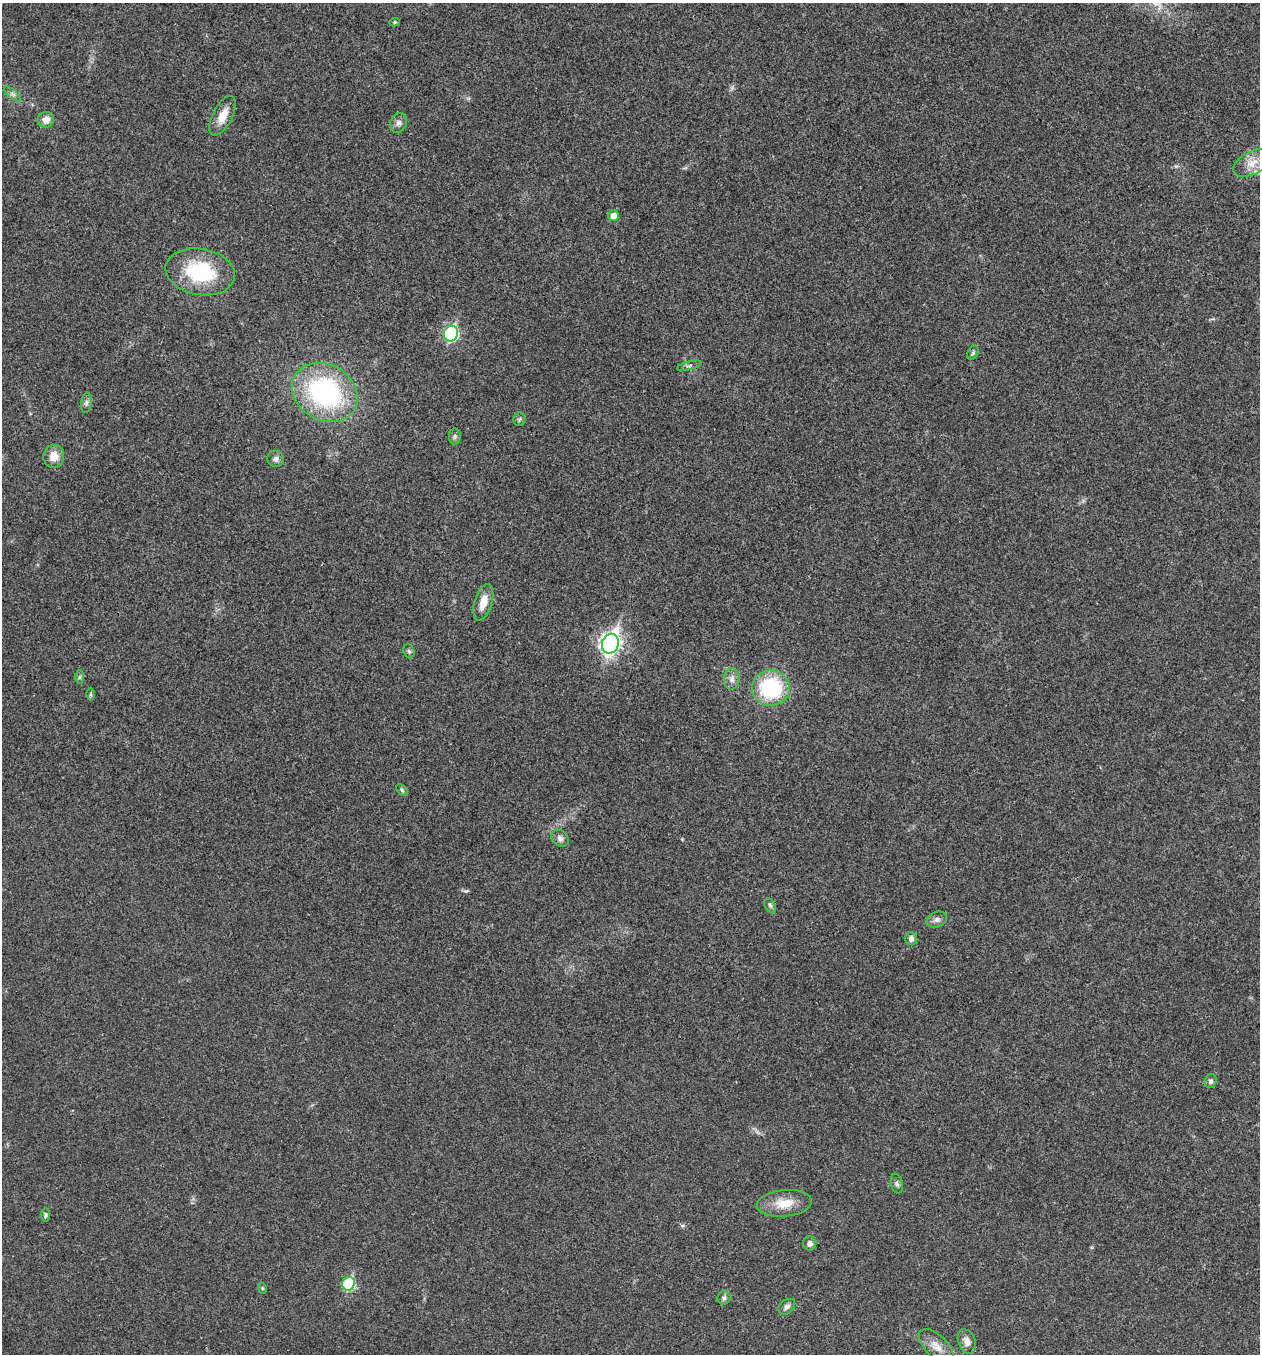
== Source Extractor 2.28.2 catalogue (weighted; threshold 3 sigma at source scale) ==
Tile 6 of 4 x 4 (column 2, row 2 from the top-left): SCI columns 1394-2651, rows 2712-4063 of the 5434 x 5419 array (HDU 1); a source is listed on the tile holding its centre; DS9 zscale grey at full resolution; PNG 1262 x 1356 px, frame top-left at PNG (2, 3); each listed source drawn as its Kron ellipse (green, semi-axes under 4 px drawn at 4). Shown black and unused: <1% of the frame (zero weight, under 3 of 4 exposures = <1% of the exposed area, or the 3 px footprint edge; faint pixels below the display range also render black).
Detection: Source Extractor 2.28.2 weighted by HDU 2 'WHT'; one run over the whole footprint, this tile lists its part. Background 0.0237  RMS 0.0041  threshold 0.0183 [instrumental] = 3 sigma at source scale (4.5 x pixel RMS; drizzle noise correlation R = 1.50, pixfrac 1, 0.05/0.05 arcsec/px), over >= 5 px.
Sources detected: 40; all 40 listed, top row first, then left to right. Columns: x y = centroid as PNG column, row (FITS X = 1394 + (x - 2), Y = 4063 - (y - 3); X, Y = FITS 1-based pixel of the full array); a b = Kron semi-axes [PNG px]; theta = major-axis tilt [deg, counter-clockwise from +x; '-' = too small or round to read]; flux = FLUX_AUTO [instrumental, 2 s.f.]
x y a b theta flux
395 22 5 4 - 0.65
13 94 10 3 -40 0.82
223 116 21 10 63 5.8
46 120 8 8 - 3.5
398 123 10 8 63 1.6
1252 163 20 11 26 5.7
614 216 5 5 - 3.7
200 272 35 23 -10 28
451 334 8 7 - 51
973 353 7 5 63 0.81
689 366 12 3 15 0.81
325 392 34 28 -31 62
86 403 10 5 83 1.2
519 419 7 6 - 0.81
455 436 8 6 -90 0.93
54 456 11 10 - 5.1
276 459 8 8 - 1.6
483 602 19 8 73 5.5
610 644 10 8 70 190
409 651 7 5 -68 0.86
80 677 6 4 89 0.68
732 679 10 8 87 2.2
771 688 19 17 -2 32
91 694 6 4 -89 0.54
402 790 7 4 -47 0.71
560 838 9 7 -42 1.6
770 905 8 5 -62 0.95
937 919 10 7 20 1.7
911 939 6 6 - 2
1210 1081 7 6 - 1.1
897 1184 10 6 -77 1.1
784 1203 28 13 5 7.7
46 1215 7 4 90 0.66
810 1243 7 6 - 1.7
348 1284 7 6 - 27
262 1288 6 3 -71 0.48
724 1298 6 6 - 1
787 1307 9 6 40 1.5
967 1342 13 8 -67 2.9
936 1346 22 11 -46 4.5